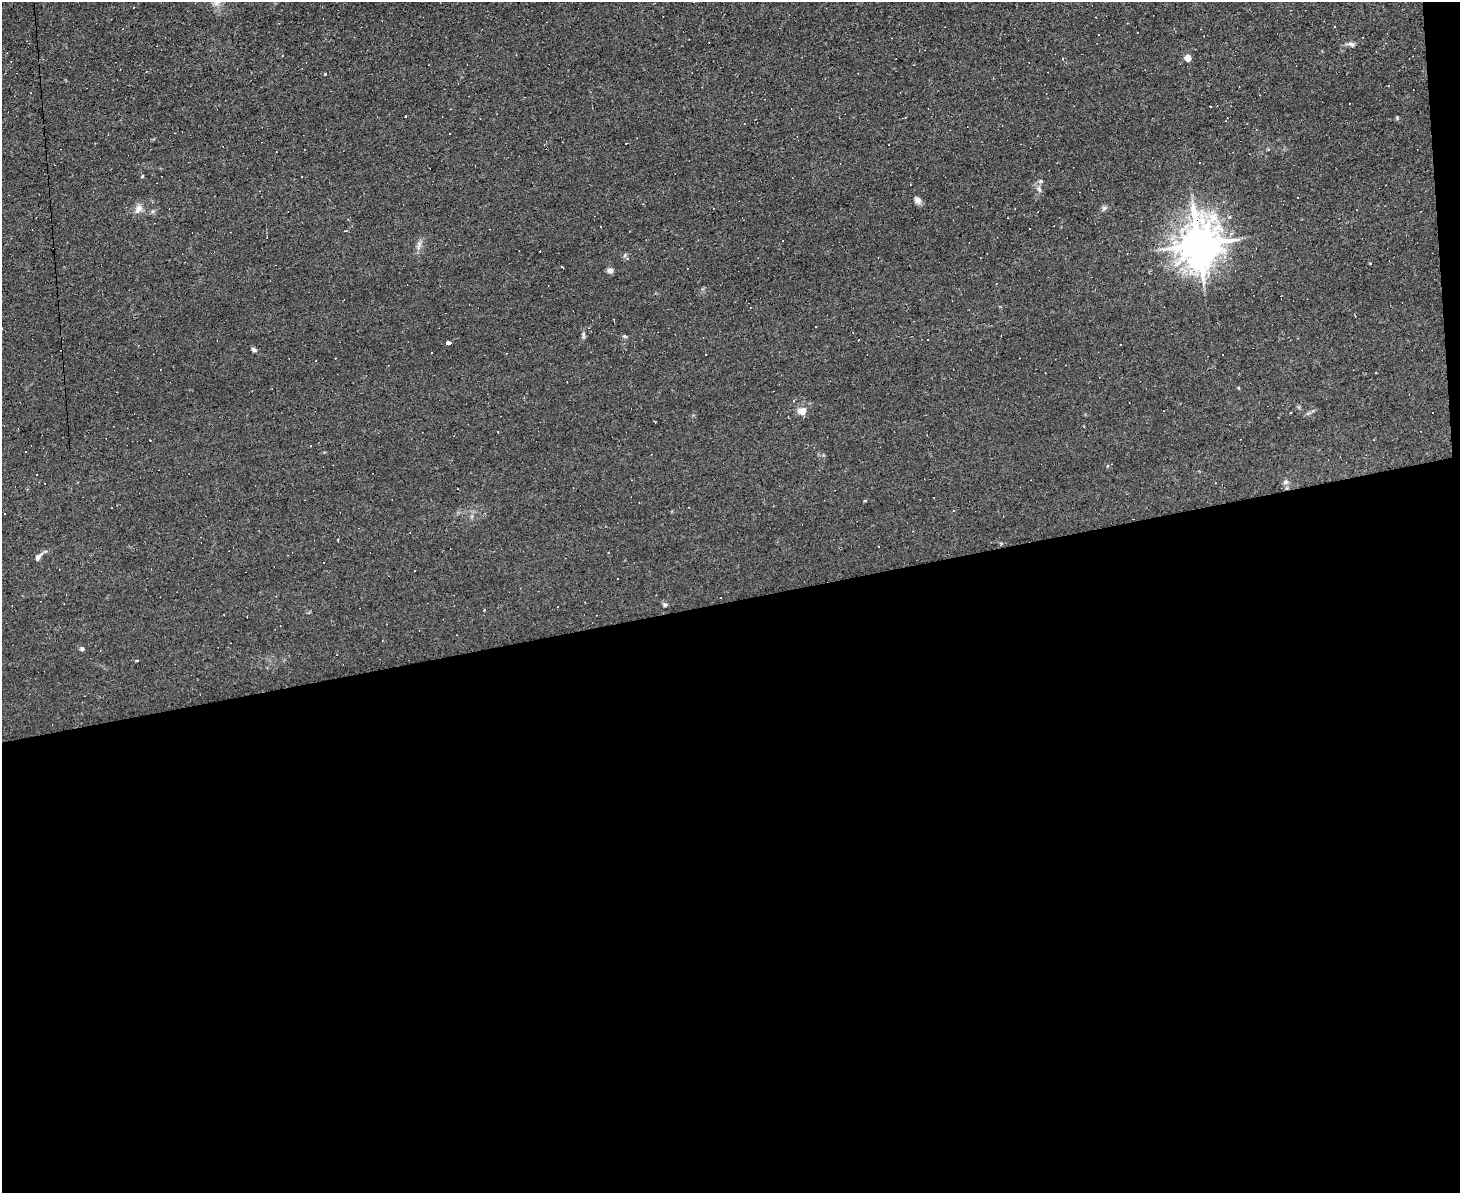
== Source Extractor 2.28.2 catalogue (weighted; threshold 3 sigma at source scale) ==
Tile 12 of 3 x 4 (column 3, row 4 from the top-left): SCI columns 3044-4501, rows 1-1191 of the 4742 x 4765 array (HDU 1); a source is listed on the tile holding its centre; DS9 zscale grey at full resolution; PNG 1462 x 1195 px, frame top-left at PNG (2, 2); no overlay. Shown black and unused: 50% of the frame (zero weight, under 2 of 3 exposures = <1% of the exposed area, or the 3 px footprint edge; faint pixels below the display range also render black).
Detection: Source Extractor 2.28.2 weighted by HDU 2 'WHT'; one run over the whole footprint, this tile lists its part. Background 0.0153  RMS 0.0039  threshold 0.0178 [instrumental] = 3 sigma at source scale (4.5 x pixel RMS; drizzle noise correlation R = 1.50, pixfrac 1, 0.05/0.05 arcsec/px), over >= 5 px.
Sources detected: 75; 34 cosmic-ray / hot-pixel residue — not listed; the other 41 listed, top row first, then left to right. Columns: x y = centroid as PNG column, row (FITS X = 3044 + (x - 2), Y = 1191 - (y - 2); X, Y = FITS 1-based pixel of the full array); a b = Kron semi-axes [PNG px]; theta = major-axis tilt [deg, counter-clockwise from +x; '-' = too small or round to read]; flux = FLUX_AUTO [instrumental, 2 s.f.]
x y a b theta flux
1335 26 3 2 - 0.56
1351 44 12 5 -17 1.3
282 55 3 3 - 0.7
1188 58 5 4 - 6.7
325 74 3 3 - 0.3
1388 86 3 3 - 0.27
1260 95 3 2 - 0.2
1210 106 2 2 - 0.31
406 116 3 2 - 0.4
142 176 4 3 - 0.4
1041 181 6 5 - 0.63
1039 189 9 6 -66 1.4
1298 198 2 2 - 0.31
917 200 10 7 -53 1.6
1104 208 8 6 38 0.93
138 209 12 8 52 2.6
1008 218 2 2 - 0.24
345 231 4 2 - 0.33
783 240 2 2 - 0.32
1199 244 14 12 80 1200
419 245 15 5 74 1.7
625 255 6 4 71 0.52
610 270 7 6 - 1.4
815 326 3 2 - 0.55
583 335 10 5 -86 0.86
448 343 5 4 - 3.5
254 350 7 5 -26 0.89
1376 373 3 2 - 0.38
793 401 3 3 - 0.33
802 411 12 9 14 3.3
1290 413 2 2 - 0.33
26 451 3 3 - 0.61
36 474 3 3 - 0.8
1285 482 8 6 16 1
38 557 11 6 51 1.5
721 598 3 3 - 1.4
665 605 6 5 - 0.72
558 606 2 2 - 0.31
484 610 3 2 - 0.56
82 649 5 5 - 0.82
138 660 3 3 - 0.53
Overlapping masked pixels (flux is a lower limit): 1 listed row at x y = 1199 244
Unlisted compact peaks at least as high as the median listed source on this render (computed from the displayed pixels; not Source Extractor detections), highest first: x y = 1397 118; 624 336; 865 501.